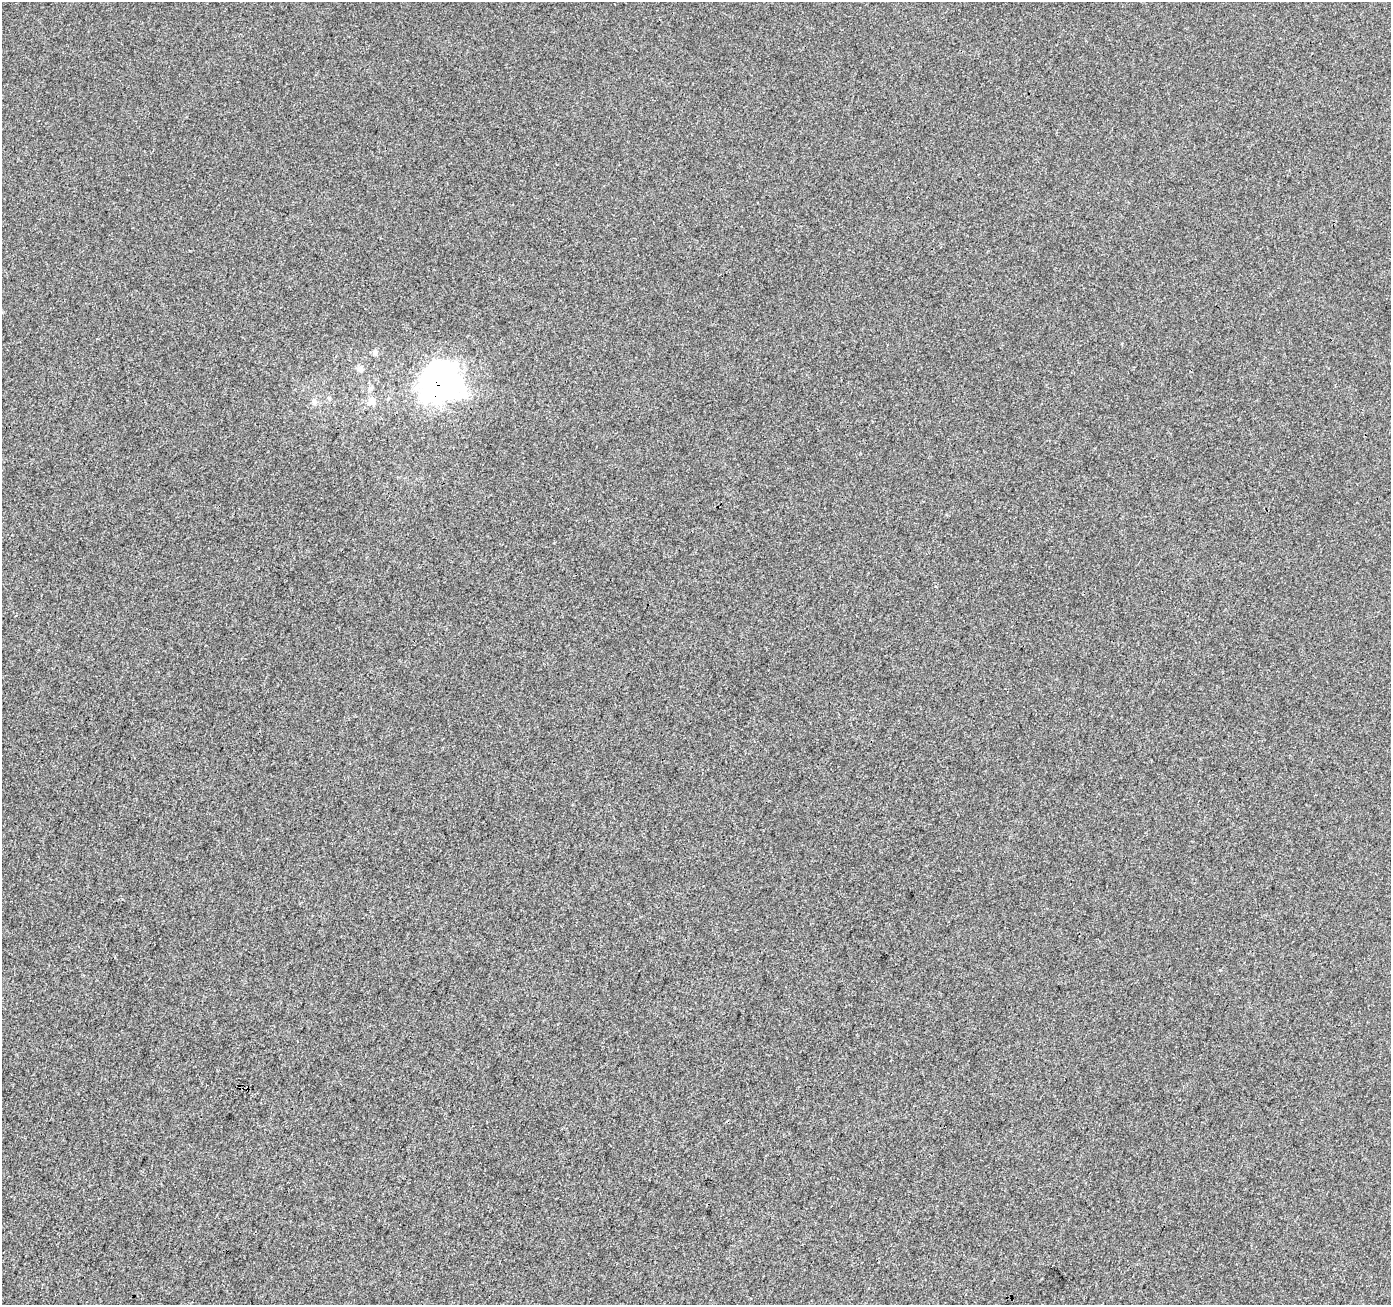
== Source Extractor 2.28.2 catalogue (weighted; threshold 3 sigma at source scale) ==
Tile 7 of 4 x 4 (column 3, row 2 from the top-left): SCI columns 2785-4173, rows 2879-4181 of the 5562 x 5693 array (HDU 1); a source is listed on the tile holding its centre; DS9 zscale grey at full resolution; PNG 1393 x 1307 px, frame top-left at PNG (2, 2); no overlay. Shown black and unused: <1% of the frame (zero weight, under 3 of 4 exposures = <1% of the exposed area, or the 3 px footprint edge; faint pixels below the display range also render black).
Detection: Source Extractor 2.28.2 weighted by HDU 2 'WHT'; one run over the whole footprint, this tile lists its part. Background 0.00192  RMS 0.0027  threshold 0.0123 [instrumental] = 3 sigma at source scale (4.5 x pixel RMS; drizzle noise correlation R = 1.50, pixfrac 1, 0.0396/0.0396 arcsec/px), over >= 5 px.
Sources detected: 6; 1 inside a brighter object's white glare — not listed; the other 5 listed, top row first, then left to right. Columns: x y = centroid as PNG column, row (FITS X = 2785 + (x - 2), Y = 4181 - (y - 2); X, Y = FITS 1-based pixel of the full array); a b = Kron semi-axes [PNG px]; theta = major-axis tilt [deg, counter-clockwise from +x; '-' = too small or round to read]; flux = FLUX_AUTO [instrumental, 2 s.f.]
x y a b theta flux
375 352 7 5 -89 0.68
360 369 7 7 - 1.1
436 383 27 24 -48 140
314 401 8 7 - 0.87
372 402 8 7 - 2.3
Overlapping masked pixels (flux is a lower limit): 1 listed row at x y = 436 383